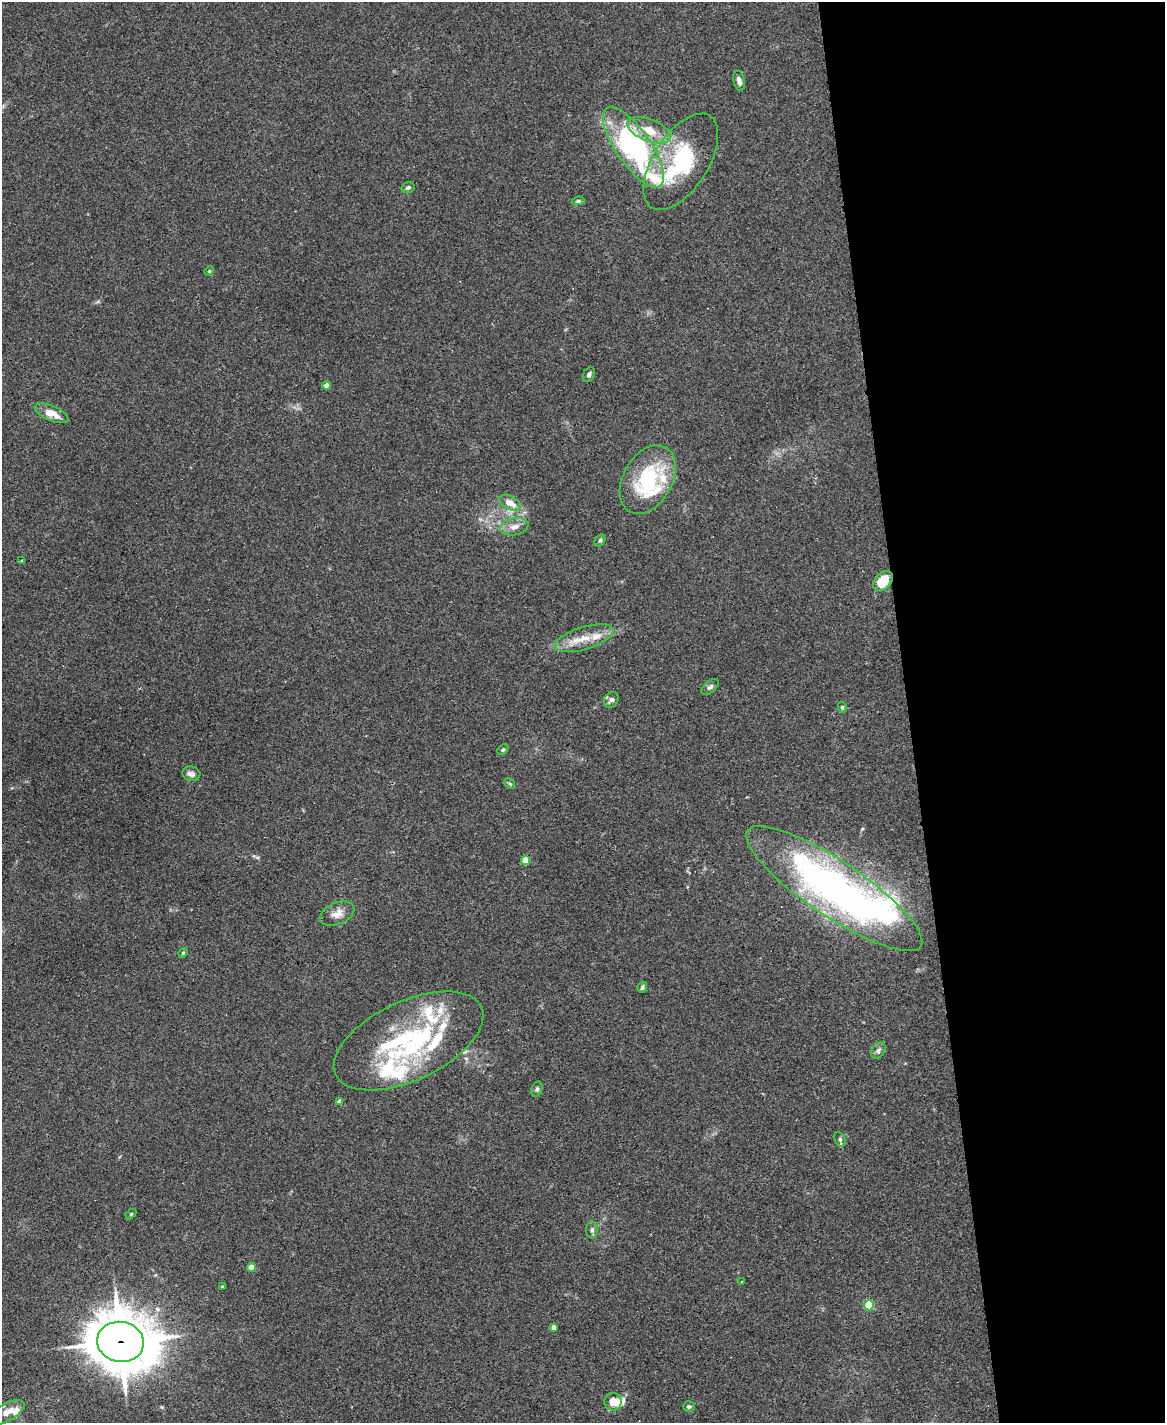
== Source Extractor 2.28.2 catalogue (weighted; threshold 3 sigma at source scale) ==
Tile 8 of 4 x 3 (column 4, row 2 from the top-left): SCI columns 3494-4656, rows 1660-3080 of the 4656 x 4633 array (HDU 1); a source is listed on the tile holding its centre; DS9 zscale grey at full resolution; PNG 1167 x 1425 px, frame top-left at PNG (2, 2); each listed source drawn as its Kron ellipse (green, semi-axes under 4 px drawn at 4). Shown black and unused: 22% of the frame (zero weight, under 3 of 4 exposures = <1% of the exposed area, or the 3 px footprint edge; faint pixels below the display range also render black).
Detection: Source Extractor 2.28.2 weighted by HDU 2 'WHT'; one run over the whole footprint, this tile lists its part. Background 0.0537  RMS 0.0046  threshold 0.0206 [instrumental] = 3 sigma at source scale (4.5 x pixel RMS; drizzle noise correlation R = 1.50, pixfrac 1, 0.05/0.05 arcsec/px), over >= 5 px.
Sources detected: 60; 1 inside a brighter object's white glare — neither listed nor drawn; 15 inside a brighter listed object's ellipse — not listed separately; the other 44 listed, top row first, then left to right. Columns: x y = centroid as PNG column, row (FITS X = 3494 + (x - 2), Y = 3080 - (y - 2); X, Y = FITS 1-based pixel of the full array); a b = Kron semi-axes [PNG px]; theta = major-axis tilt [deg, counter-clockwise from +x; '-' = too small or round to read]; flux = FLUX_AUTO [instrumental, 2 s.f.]
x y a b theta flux
739 81 10 5 -78 2
649 130 23 11 -22 9.9
633 147 47 17 -55 120
681 162 54 27 58 45
408 188 6 5 - 1
578 201 6 4 10 0.77
209 271 5 4 - 0.55
589 375 8 5 62 1.3
327 386 4 4 - 4.6
51 413 18 7 -23 6.2
648 480 37 24 61 39
510 503 11 6 -28 4.9
514 527 14 8 12 3.6
600 540 6 5 - 0.85
22 561 3 3 - 0.94
883 581 11 8 48 13
584 638 30 11 17 9.7
710 687 10 5 39 1.4
611 700 8 7 - 1.6
842 707 5 4 - 0.74
503 750 6 4 47 0.72
191 774 9 7 -14 2.2
510 784 6 4 -45 0.64
526 860 4 4 - 9.1
834 889 104 27 -34 220
337 914 18 10 23 4.6
183 953 5 4 - 0.57
642 987 5 4 - 0.9
408 1041 80 39 25 83
878 1050 8 6 53 1.4
537 1089 8 5 67 1.1
340 1102 4 4 - 2.8
840 1139 8 5 -65 1.1
131 1214 6 4 46 0.56
592 1230 8 6 -89 1.3
252 1267 4 4 - 4.8
741 1282 3 2 - 0.35
222 1287 4 3 - 0.59
869 1305 5 5 - 21
553 1327 4 4 - 1.9
121 1342 23 20 -10 2200
613 1402 9 8 - 5.1
689 1406 6 5 - 1
6 1412 20 8 30 4.9
Overlapping masked pixels (flux is a lower limit): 1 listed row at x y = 121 1342
Isophote crosses this tile's border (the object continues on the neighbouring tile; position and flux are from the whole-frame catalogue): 1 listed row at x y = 6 1412